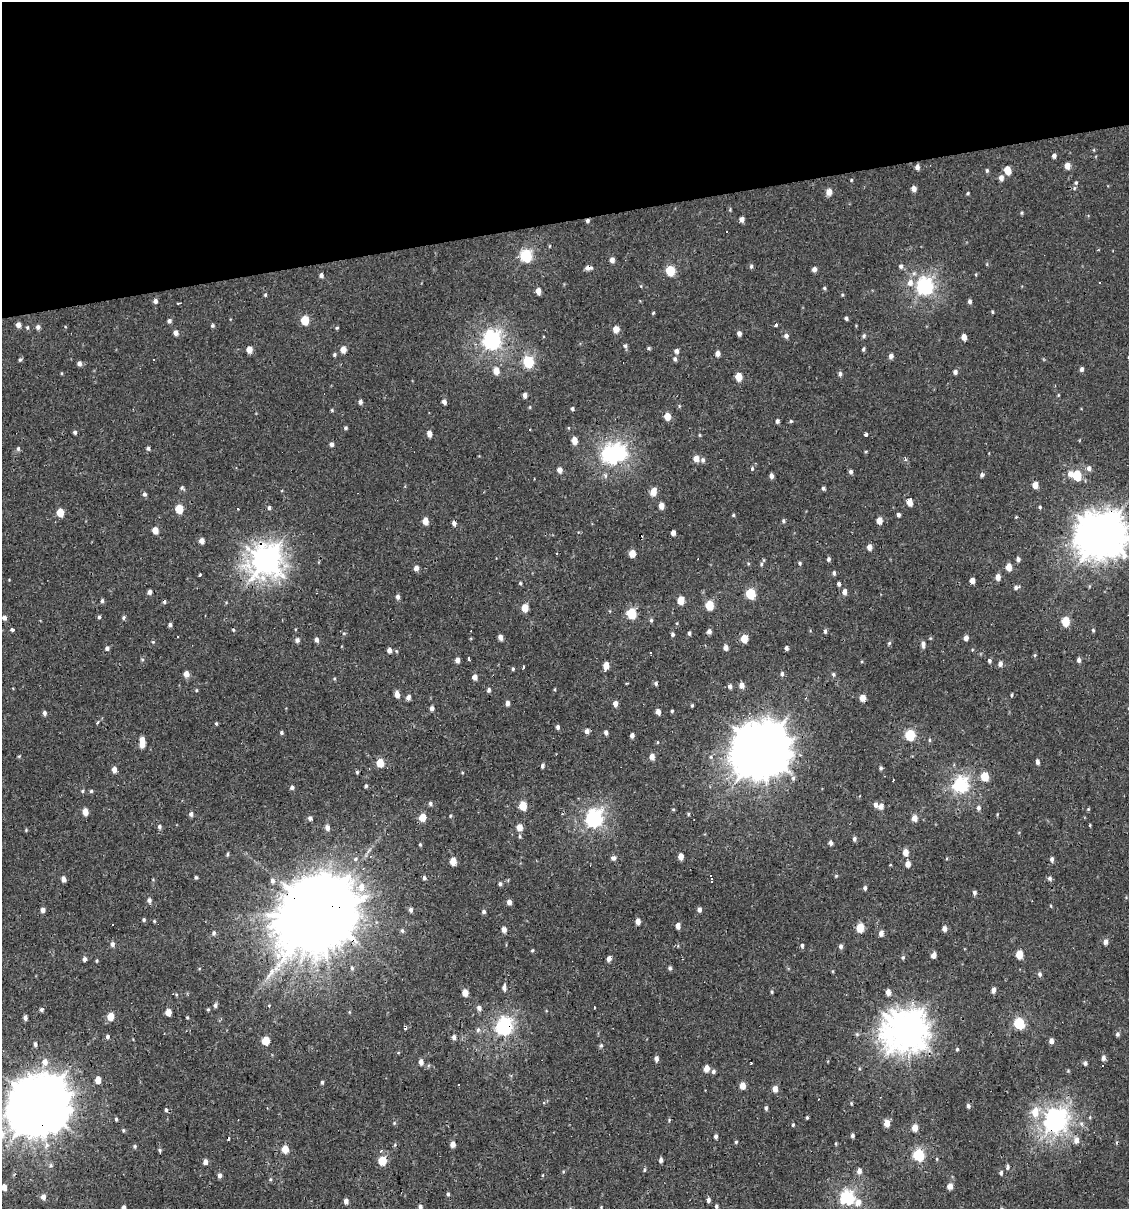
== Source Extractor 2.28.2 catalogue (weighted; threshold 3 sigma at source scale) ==
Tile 3 of 4 x 4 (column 3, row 1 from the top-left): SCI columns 2278-3404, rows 3623-4829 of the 4599 x 4829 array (HDU 1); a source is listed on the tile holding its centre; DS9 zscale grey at full resolution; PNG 1131 x 1211 px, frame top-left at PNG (2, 2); no overlay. Shown black and unused: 18% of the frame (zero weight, under 2 of 3 exposures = <1% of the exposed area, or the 3 px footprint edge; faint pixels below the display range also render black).
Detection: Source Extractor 2.28.2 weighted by HDU 2 'WHT'; one run over the whole footprint, this tile lists its part. Background -2.67e-04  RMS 0.0035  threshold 0.0156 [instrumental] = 3 sigma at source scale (4.5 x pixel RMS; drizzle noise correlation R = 1.50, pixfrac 1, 0.0396/0.0396 arcsec/px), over >= 5 px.
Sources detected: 402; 3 inside a brighter object's white glare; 14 cosmic-ray / hot-pixel residue — not listed; the other 385 listed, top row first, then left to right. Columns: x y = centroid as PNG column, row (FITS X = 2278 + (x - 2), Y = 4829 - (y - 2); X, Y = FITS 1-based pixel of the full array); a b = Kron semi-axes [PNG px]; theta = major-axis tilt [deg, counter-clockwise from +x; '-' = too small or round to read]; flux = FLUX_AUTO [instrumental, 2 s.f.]
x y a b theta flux
1054 156 5 4 - 0.92
1067 166 5 5 - 2.6
917 167 5 4 - 1.4
987 170 5 4 - 0.54
1007 170 6 5 - 5.4
1001 178 6 5 - 1.6
851 180 4 3 - 0.3
1076 183 5 4 - 0.49
914 188 5 4 - 1.7
1074 188 5 3 - 0.35
829 192 6 5 - 3
967 193 4 3 - 0.41
1022 213 5 3 - 0.39
742 219 5 4 - 1.5
587 220 5 4 - 0.64
526 256 6 6 - 36
612 260 4 4 - 1.8
751 266 6 4 87 0.66
901 266 6 5 - 0.82
588 268 8 4 -3 1.5
814 269 5 5 - 1.2
670 270 6 5 - 15
321 275 5 4 - 0.95
910 283 9 7 84 2.3
925 287 7 6 - 90
824 288 5 4 - 0.45
538 291 5 4 - 2.8
265 295 4 4 - 0.38
155 301 5 4 - 1
970 301 5 4 - 0.9
178 303 3 2 - 0.62
992 312 5 3 - 0.35
653 313 5 3 - 0.33
846 318 4 3 - 0.69
305 320 6 5 - 10
169 321 5 4 - 0.85
18 325 5 4 - 1.7
212 325 4 4 - 0.53
776 325 3 3 - 0.8
27 327 5 4 - 0.45
38 327 5 4 - 1.1
337 328 4 3 - 0.39
616 329 5 5 - 3.4
176 333 5 5 - 1.6
739 333 5 4 - 1.3
786 336 6 5 - 1.1
864 336 6 4 52 0.61
964 337 5 4 - 2.2
492 341 8 7 - 110
625 346 5 5 - 0.7
649 348 5 3 - 0.46
249 349 5 5 - 3.2
343 349 5 5 - 3
863 349 5 3 - 0.51
676 351 5 5 - 1.1
718 353 5 4 - 1.8
334 355 4 4 - 0.54
891 356 5 5 - 1.3
675 359 6 5 - 0.78
20 360 5 4 - 0.5
528 362 6 5 - 27
79 363 5 5 - 1.1
1081 369 5 4 - 0.83
496 371 5 5 - 3.9
955 372 5 5 - 0.99
840 374 5 4 - 1
739 377 6 5 - 5.4
525 395 5 4 - 1.4
360 402 5 4 - 0.95
444 402 5 4 - 1.5
572 409 4 4 - 0.64
332 410 4 3 - 0.34
667 416 5 4 - 4.7
777 421 5 4 - 0.78
791 421 5 4 - 0.36
346 428 5 4 - 0.49
530 430 2 2 - 0.29
75 432 4 4 - 0.69
429 433 6 4 -85 1.9
866 434 3 3 - 1
700 435 5 3 - 0.32
574 440 5 4 - 3.7
331 444 5 4 - 0.96
148 448 5 4 - 0.63
18 449 6 5 - 0.63
610 454 8 6 -83 93
696 458 6 5 - 2.8
703 460 6 6 - 0.94
1089 468 6 5 - 1.1
559 470 5 5 - 1.8
851 472 5 4 - 0.82
1070 474 7 5 83 1.6
982 475 5 4 - 0.72
1077 475 6 5 - 15
771 476 5 4 - 1.3
1035 485 5 4 - 3.1
182 488 6 5 - 0.58
823 488 4 4 - 0.67
653 492 6 5 - 4.1
144 494 5 5 - 0.84
909 502 6 5 - 3.8
661 506 5 4 - 2.6
1040 507 4 4 - 0.47
269 508 4 4 - 0.65
179 509 5 5 - 8.9
60 512 5 5 - 7.2
733 515 4 4 - 0.37
898 515 4 3 - 0.78
1016 517 4 4 - 0.29
879 520 5 4 - 3.1
425 521 5 5 - 3.1
783 521 5 4 - 0.54
454 523 4 4 - 1.5
155 530 5 4 - 3.9
673 533 4 4 - 1.7
1101 535 16 15 - 840
202 541 5 4 - 2.1
869 547 5 4 - 2
632 553 5 5 - 4.8
828 559 5 4 - 0.73
1018 559 6 5 - 0.81
265 561 11 10 - 320
800 563 5 4 - 0.49
761 564 5 5 - 0.51
1009 567 5 4 - 4.3
416 568 5 4 - 1.9
834 573 5 4 - 0.66
200 574 3 3 - 0.36
998 577 6 5 - 2.1
972 581 5 4 - 1.8
520 583 4 4 - 0.38
839 584 4 4 - 0.77
1016 587 7 5 22 0.87
149 592 5 4 - 1.2
844 592 6 4 82 1.7
751 594 6 5 - 16
398 597 5 4 - 1
681 600 5 5 - 6.2
102 601 5 4 - 0.62
709 605 6 5 - 11
525 608 5 4 - 5.4
631 613 6 5 - 19
99 617 4 3 - 0.56
123 617 5 4 - 0.59
4 618 5 4 - 1.3
651 620 5 4 - 0.59
1065 621 6 5 - 10
170 625 4 4 - 0.73
12 630 4 3 - 0.75
233 630 4 4 - 0.32
1093 630 4 4 - 0.42
709 631 6 5 - 1
825 631 5 4 - 0.69
344 633 5 3 - 0.31
689 633 5 4 - 0.63
673 634 5 4 - 0.61
501 637 5 4 - 1.8
744 638 5 5 - 5.6
966 638 5 4 - 1.5
297 640 5 5 - 1.1
316 640 5 5 - 1.1
153 642 4 3 - 0.34
889 643 5 4 - 0.46
923 644 8 4 -85 1.2
107 648 5 5 - 0.83
726 648 5 5 - 1.5
786 648 5 4 - 0.85
389 650 5 4 - 1.6
650 653 3 3 - 1.7
1035 655 6 3 71 0.38
469 658 4 2 - 0.75
457 660 5 4 - 1.6
1079 660 5 4 - 0.95
989 661 5 5 - 0.61
1000 664 6 5 - 1.3
606 665 5 5 - 3.5
524 668 3 3 - 0.72
513 669 4 4 - 0.43
186 674 5 4 - 2.4
782 674 6 5 - 0.73
833 675 5 5 - 0.64
475 677 5 4 - 1.8
627 683 4 2 - 0.32
656 683 5 4 - 0.59
742 685 5 5 - 2.2
730 686 5 5 - 1.1
555 689 5 3 - 0.31
196 690 4 4 - 0.35
488 690 5 4 - 0.89
397 694 5 4 - 2.9
1012 695 5 2 - 0.37
408 697 5 4 - 1.6
862 698 5 4 - 3.8
507 703 5 4 - 1.3
615 703 5 4 - 1.9
692 706 4 4 - 0.39
432 708 4 4 - 1.5
672 711 4 3 - 0.4
658 712 5 4 - 2
44 713 5 4 - 0.88
97 722 5 3 - 0.4
216 723 4 4 - 0.39
558 727 5 4 - 0.75
587 731 5 4 - 1.6
606 732 5 4 - 0.94
281 733 4 4 - 0.55
632 735 4 4 - 1.3
910 735 6 5 - 21
929 740 5 3 - 0.38
657 742 4 3 - 0.28
142 744 5 4 - 3
761 749 18 17 - 1600
652 757 5 5 - 2.4
380 762 5 5 - 6.8
1037 762 6 4 -89 1.1
542 766 5 4 - 0.87
881 768 5 4 - 0.57
114 769 5 4 - 2.1
357 772 5 4 - 0.5
985 776 6 5 - 8.5
793 778 7 6 - 0.86
961 785 7 6 - 67
366 786 4 4 - 0.51
292 787 5 4 - 0.83
82 791 5 3 - 0.4
91 791 4 4 - 0.46
430 803 6 4 -78 0.6
875 805 6 5 - 1.2
523 806 5 5 - 8.2
881 806 6 5 - 1.7
978 808 6 5 - 0.87
673 809 5 3 - 0.33
1088 809 5 4 - 0.33
85 812 5 4 - 3.7
191 814 5 5 - 0.95
688 814 4 4 - 0.38
450 816 4 4 - 0.38
422 817 6 5 - 5.3
310 818 5 4 - 0.88
914 818 5 5 - 2.6
594 819 7 6 - 99
1090 825 3 3 - 0.29
159 826 5 5 - 0.69
519 827 5 5 - 3.5
327 828 6 4 -68 1.5
520 836 6 4 -72 0.5
854 839 5 4 - 0.78
831 843 4 3 - 1.2
420 844 5 4 - 0.37
905 852 5 5 - 3
227 854 5 4 - 0.51
681 856 5 4 - 2.7
614 858 7 5 -2 0.98
1052 859 6 4 -80 0.87
453 861 5 4 - 5.1
908 864 6 5 - 2.2
836 876 4 4 - 0.32
196 877 4 3 - 0.48
424 878 5 4 - 0.69
1050 878 6 5 - 0.73
63 879 5 4 - 1.4
272 881 7 6 - 1.1
711 882 4 3 - 60
500 884 5 4 - 0.67
361 887 11 8 77 3.7
865 888 5 3 - 0.71
974 893 5 4 - 0.8
149 900 5 5 - 1
509 902 5 5 - 1.5
699 909 5 4 - 1.1
43 910 5 4 - 1.4
411 910 5 4 - 0.86
319 912 24 21 74 5800
484 912 5 5 - 0.75
144 920 4 4 - 0.47
638 921 5 4 - 2.1
113 925 3 3 - 1.2
678 926 5 4 - 2.1
860 928 7 5 65 6.8
504 929 5 4 - 1.9
944 929 5 4 - 1.5
402 930 5 5 - 0.5
214 933 6 5 - 0.66
881 933 5 4 - 1.9
1105 942 5 5 - 1.5
112 944 6 5 - 1
802 945 4 4 - 0.54
841 946 6 5 - 0.89
532 950 4 4 - 0.36
1019 954 5 4 - 6.3
933 955 5 4 - 2.3
903 958 5 4 - 0.54
85 959 4 4 - 1
609 959 5 4 - 1.8
352 968 5 4 - 0.58
670 968 5 4 - 0.69
1040 974 6 5 - 0.8
504 988 6 5 - 1.3
993 990 5 4 - 1.6
772 992 4 4 - 0.37
888 992 5 4 - 2.2
465 993 5 4 - 3.9
215 1005 6 4 80 0.79
269 1006 4 3 - 0.32
479 1008 6 6 - 1.2
41 1010 4 4 - 0.64
168 1012 5 4 - 3.5
110 1016 5 5 - 5.6
187 1017 5 3 - 0.31
25 1018 5 4 - 1.1
1019 1023 6 5 - 26
405 1027 5 3 - 1.3
504 1027 8 6 69 84
478 1030 7 5 68 0.74
905 1031 15 13 24 570
857 1034 5 5 - 0.44
1117 1034 6 5 - 0.75
107 1036 5 4 - 0.64
454 1037 6 5 - 1
266 1041 5 5 - 7.2
1051 1041 5 4 - 1.8
35 1044 5 4 - 0.93
601 1045 5 4 - 0.59
957 1049 4 4 - 0.37
656 1058 5 5 - 1.1
1103 1058 6 4 82 1.2
45 1062 8 7 - 2.3
421 1062 5 4 - 1.9
1085 1063 5 4 - 0.73
1102 1066 3 3 - 6.5
706 1068 5 5 - 2.9
713 1071 6 5 - 0.8
98 1080 5 4 - 3.6
322 1082 5 4 - 0.53
742 1086 5 4 - 3.6
775 1089 5 4 - 2.8
543 1102 4 4 - 0.39
851 1103 5 3 - 0.32
39 1105 17 17 - 1900
968 1106 5 4 - 0.7
766 1108 5 3 - 0.64
166 1110 3 3 - 1.3
1035 1112 11 9 78 4.7
807 1117 4 3 - 0.4
1090 1117 5 3 - 0.34
116 1119 4 4 - 0.46
1055 1121 9 8 - 210
394 1123 5 4 - 0.36
887 1123 5 5 - 3.6
793 1125 3 3 - 0.4
915 1128 5 4 - 3.5
123 1130 5 4 - 0.43
852 1135 4 4 - 0.77
716 1136 4 4 - 0.87
1076 1140 8 6 85 2
736 1142 4 4 - 0.41
453 1144 5 4 - 2.2
135 1146 5 5 - 0.55
285 1149 5 5 - 6.5
160 1151 5 4 - 0.52
381 1151 5 3 - 0.66
918 1155 6 5 - 32
937 1159 5 3 - 0.32
661 1160 5 3 - 0.9
382 1161 5 5 - 9.7
205 1162 5 4 - 1.6
51 1165 7 5 90 0.72
1007 1167 6 4 -76 0.87
644 1170 5 4 - 0.44
859 1171 6 5 - 1.6
1001 1173 5 4 - 0.72
220 1175 5 4 - 1.2
270 1179 5 3 - 0.37
950 1186 6 5 - 2.1
4 1187 5 4 - 2.3
448 1194 5 4 - 0.53
43 1197 6 5 - 1.7
847 1198 6 6 - 57
708 1200 5 4 - 0.85
346 1201 5 4 - 1.5
858 1203 7 7 - 2.6
716 1206 5 4 - 0.57
420 1207 5 5 - 1.2
601 1207 4 4 - 0.31
124 1208 5 4 - 1.2
Overlapping masked pixels (flux is a lower limit): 12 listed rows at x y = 587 220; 588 268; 249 349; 1101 535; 265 561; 961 785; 319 912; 405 1027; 504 1027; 905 1031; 39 1105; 1055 1121
Isophote crosses this tile's border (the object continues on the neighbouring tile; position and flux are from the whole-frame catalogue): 5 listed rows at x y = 1101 535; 39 1105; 4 1187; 420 1207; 124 1208